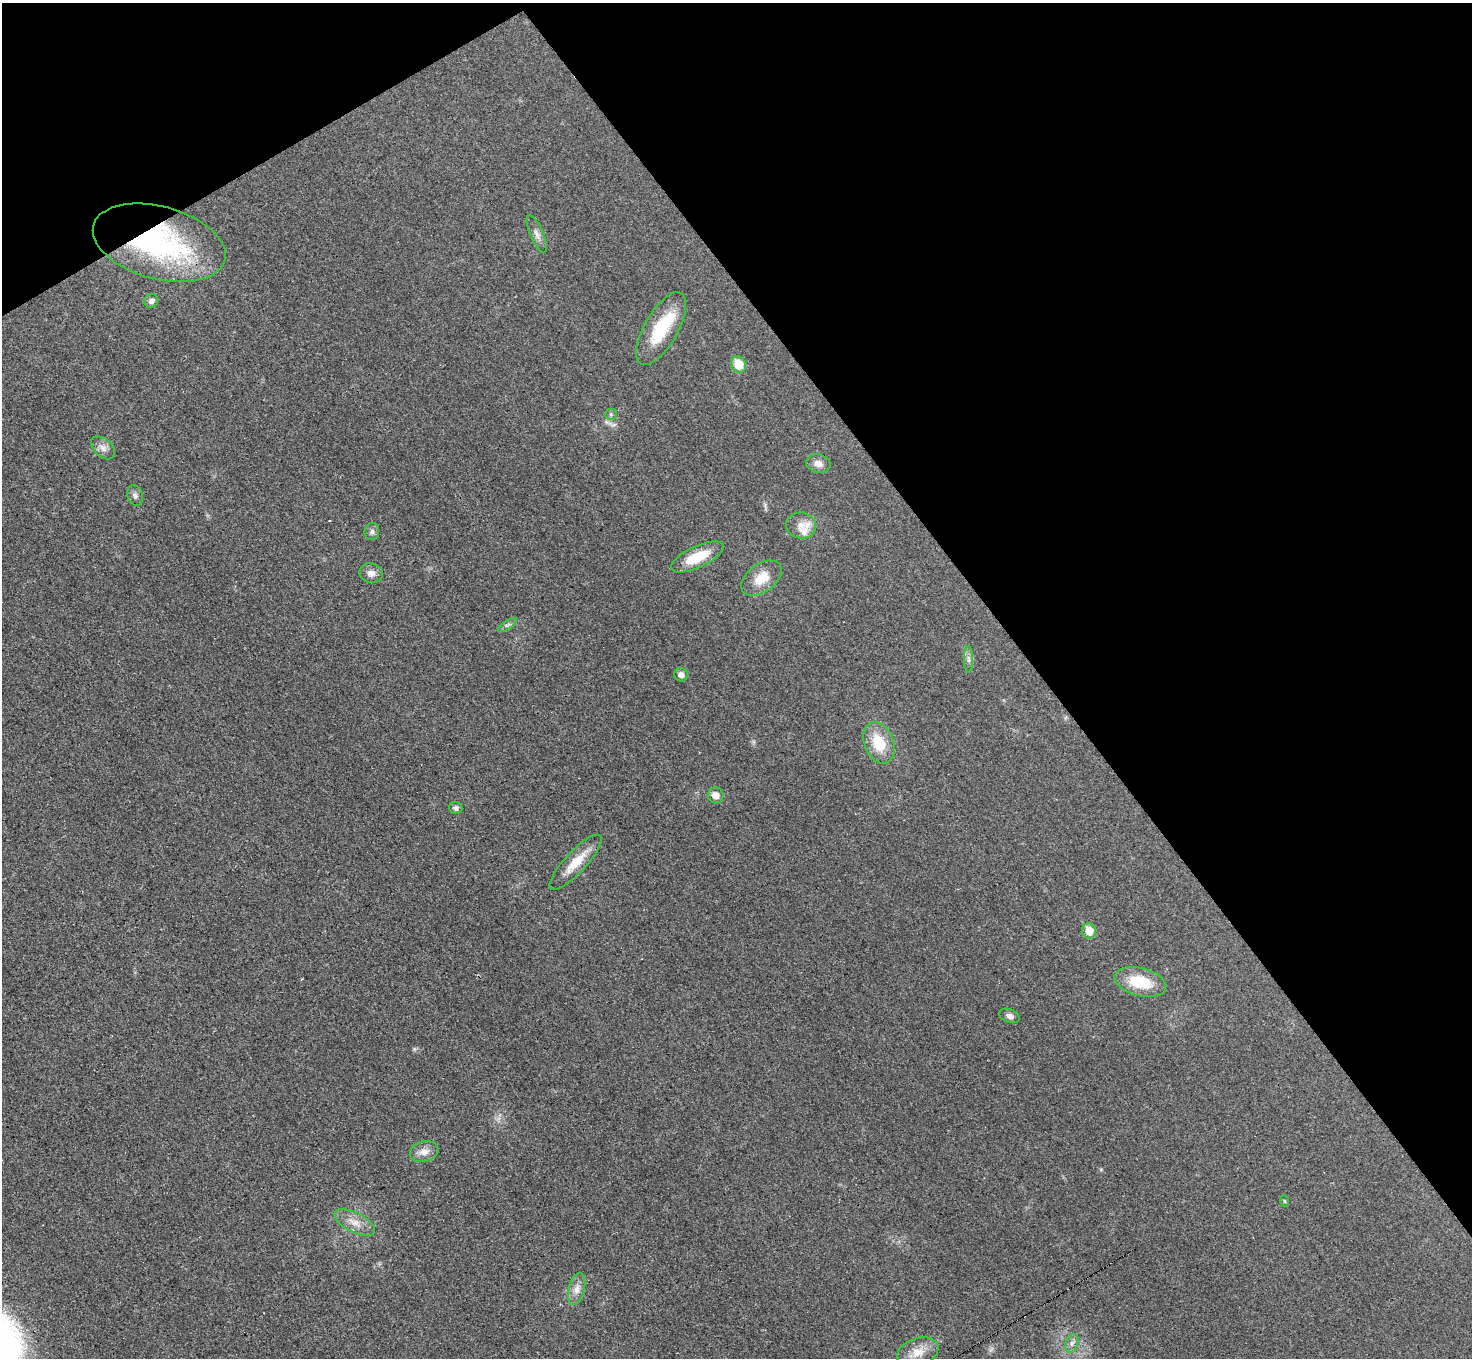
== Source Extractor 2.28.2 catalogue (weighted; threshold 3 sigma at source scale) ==
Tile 3 of 4 x 4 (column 3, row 1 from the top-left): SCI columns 2939-4408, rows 4223-5578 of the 5878 x 5872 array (HDU 1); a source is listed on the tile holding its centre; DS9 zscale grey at full resolution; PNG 1474 x 1360 px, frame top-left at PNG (2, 3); each listed source drawn as its Kron ellipse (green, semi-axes under 4 px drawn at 4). Shown black and unused: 34% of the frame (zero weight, under 3 of 4 exposures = <1% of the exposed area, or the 3 px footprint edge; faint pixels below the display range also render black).
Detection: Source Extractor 2.28.2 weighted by HDU 2 'WHT'; one run over the whole footprint, this tile lists its part. Background 0.0333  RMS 0.0044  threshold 0.0198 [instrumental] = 3 sigma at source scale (4.5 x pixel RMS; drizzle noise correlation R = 1.50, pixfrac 1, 0.05/0.05 arcsec/px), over >= 5 px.
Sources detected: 34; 1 inside a brighter object's white glare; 1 cosmic-ray / hot-pixel residue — neither listed nor drawn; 2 inside a brighter listed object's ellipse — not listed separately; the other 30 listed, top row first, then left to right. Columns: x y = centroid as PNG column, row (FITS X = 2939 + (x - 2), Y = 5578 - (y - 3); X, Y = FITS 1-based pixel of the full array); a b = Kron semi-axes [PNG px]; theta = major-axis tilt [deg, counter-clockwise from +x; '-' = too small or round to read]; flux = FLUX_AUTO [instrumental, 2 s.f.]
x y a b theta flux
537 234 20 6 -66 2.7
159 243 68 36 -15 88
151 301 7 7 - 1.9
661 329 41 16 60 20
738 364 8 7 - 9.7
611 414 6 5 - 0.86
103 448 14 9 -41 2.9
818 463 12 9 -13 3.2
135 495 10 7 -70 1.7
801 525 15 13 -10 4.7
372 532 8 7 - 1.4
697 557 29 10 25 13
371 573 12 9 -15 2.6
761 578 23 14 36 8.8
507 625 10 4 33 1.1
968 659 13 4 -88 1.6
681 675 7 6 - 2.4
879 743 21 14 -68 14
716 795 8 7 - 3.9
456 808 6 6 - 1.4
576 862 36 10 47 9.6
1089 931 7 7 - 6.8
1140 982 26 13 -14 16
1010 1016 11 6 -21 2
424 1152 14 10 15 4
1284 1201 6 4 -88 0.46
355 1222 22 9 -27 5.6
577 1289 16 8 77 3.6
1072 1343 10 6 71 1.8
918 1352 21 14 20 6.8
Overlapping masked pixels (flux is a lower limit): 1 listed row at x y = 159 243